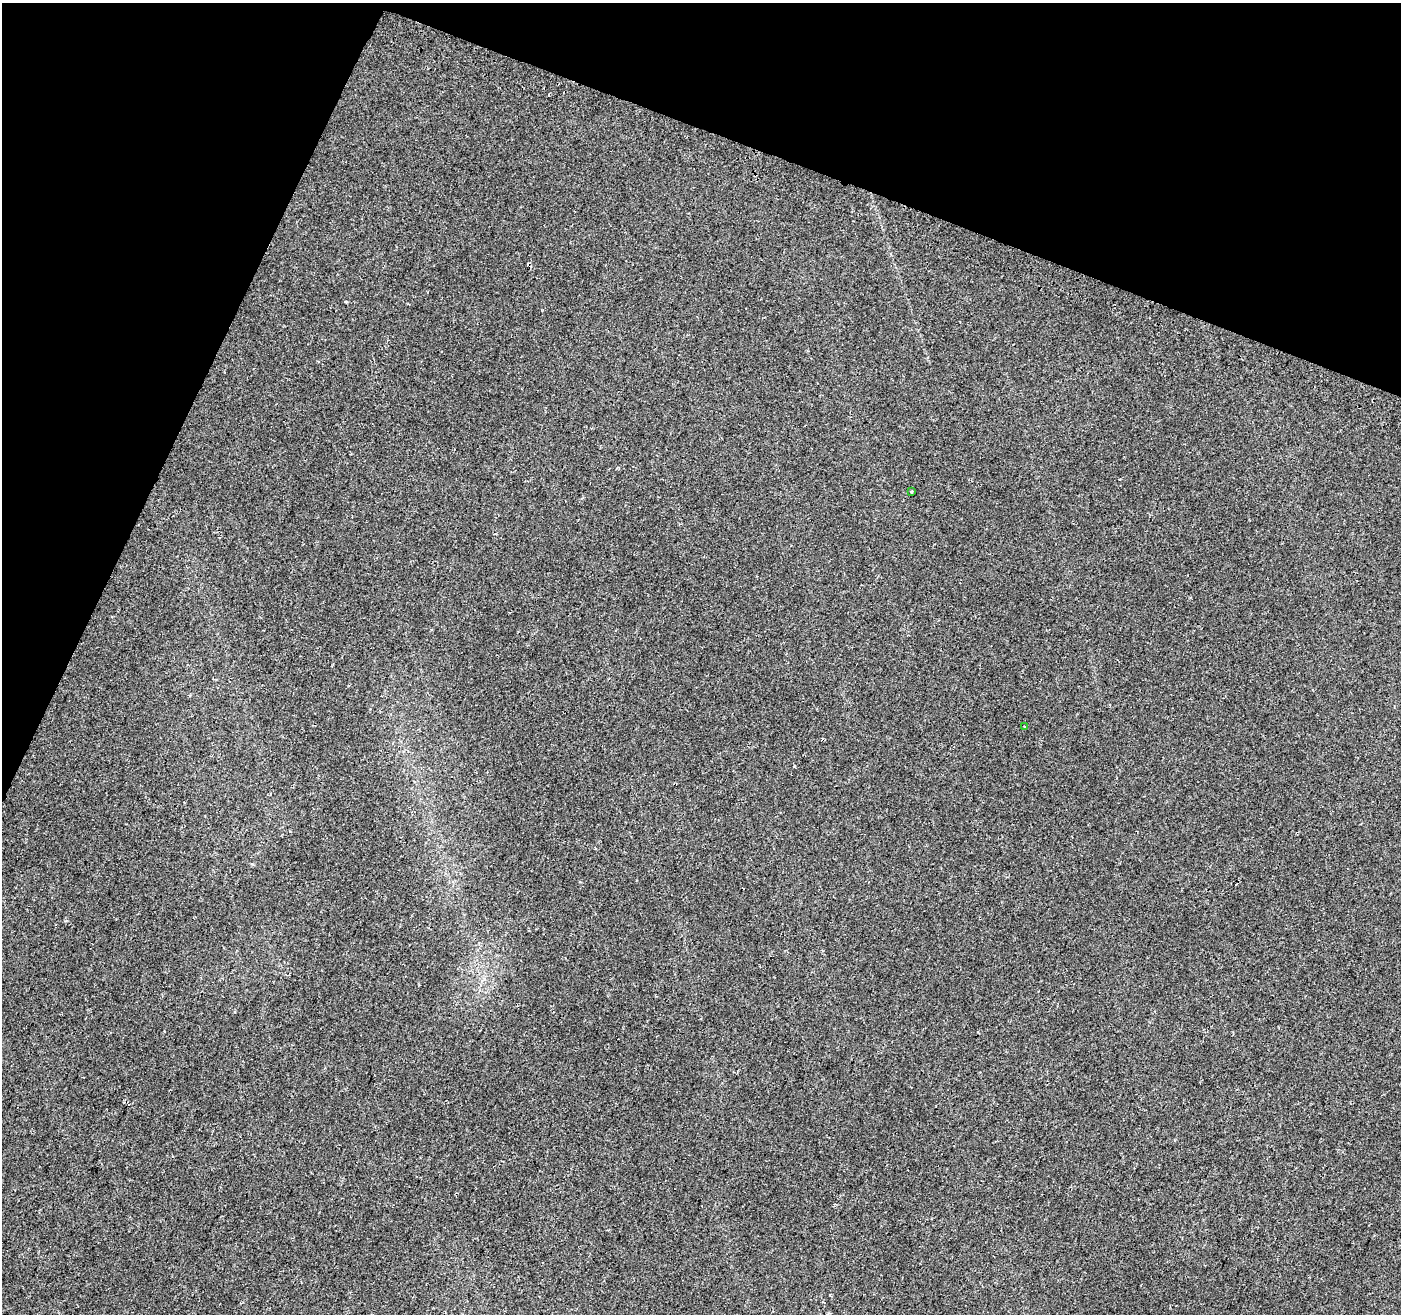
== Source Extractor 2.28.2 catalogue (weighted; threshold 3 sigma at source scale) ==
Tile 2 of 4 x 4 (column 2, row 1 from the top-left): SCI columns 1413-2811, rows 4173-5484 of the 5630 x 5788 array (HDU 1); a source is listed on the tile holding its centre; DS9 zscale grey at full resolution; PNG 1403 x 1316 px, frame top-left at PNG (2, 3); each listed source drawn as its Kron ellipse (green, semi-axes under 4 px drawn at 4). Shown black and unused: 19% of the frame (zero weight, under 2 of 3 exposures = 2% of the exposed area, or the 3 px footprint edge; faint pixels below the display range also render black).
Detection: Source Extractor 2.28.2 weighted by HDU 2 'WHT'; one run over the whole footprint, this tile lists its part. Background 0.0647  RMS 0.0089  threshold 0.04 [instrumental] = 3 sigma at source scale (4.5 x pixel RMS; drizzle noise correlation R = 1.50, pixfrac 1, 0.0396/0.0396 arcsec/px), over >= 5 px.
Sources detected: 3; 1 cosmic-ray / hot-pixel residue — neither listed nor drawn; the other 2 listed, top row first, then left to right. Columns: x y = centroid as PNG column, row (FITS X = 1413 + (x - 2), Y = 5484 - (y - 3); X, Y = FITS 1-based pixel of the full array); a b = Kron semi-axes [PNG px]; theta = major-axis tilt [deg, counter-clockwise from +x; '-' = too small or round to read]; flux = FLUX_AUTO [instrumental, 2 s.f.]
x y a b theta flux
911 492 3 2 - 0.87
1025 727 4 3 - 0.76